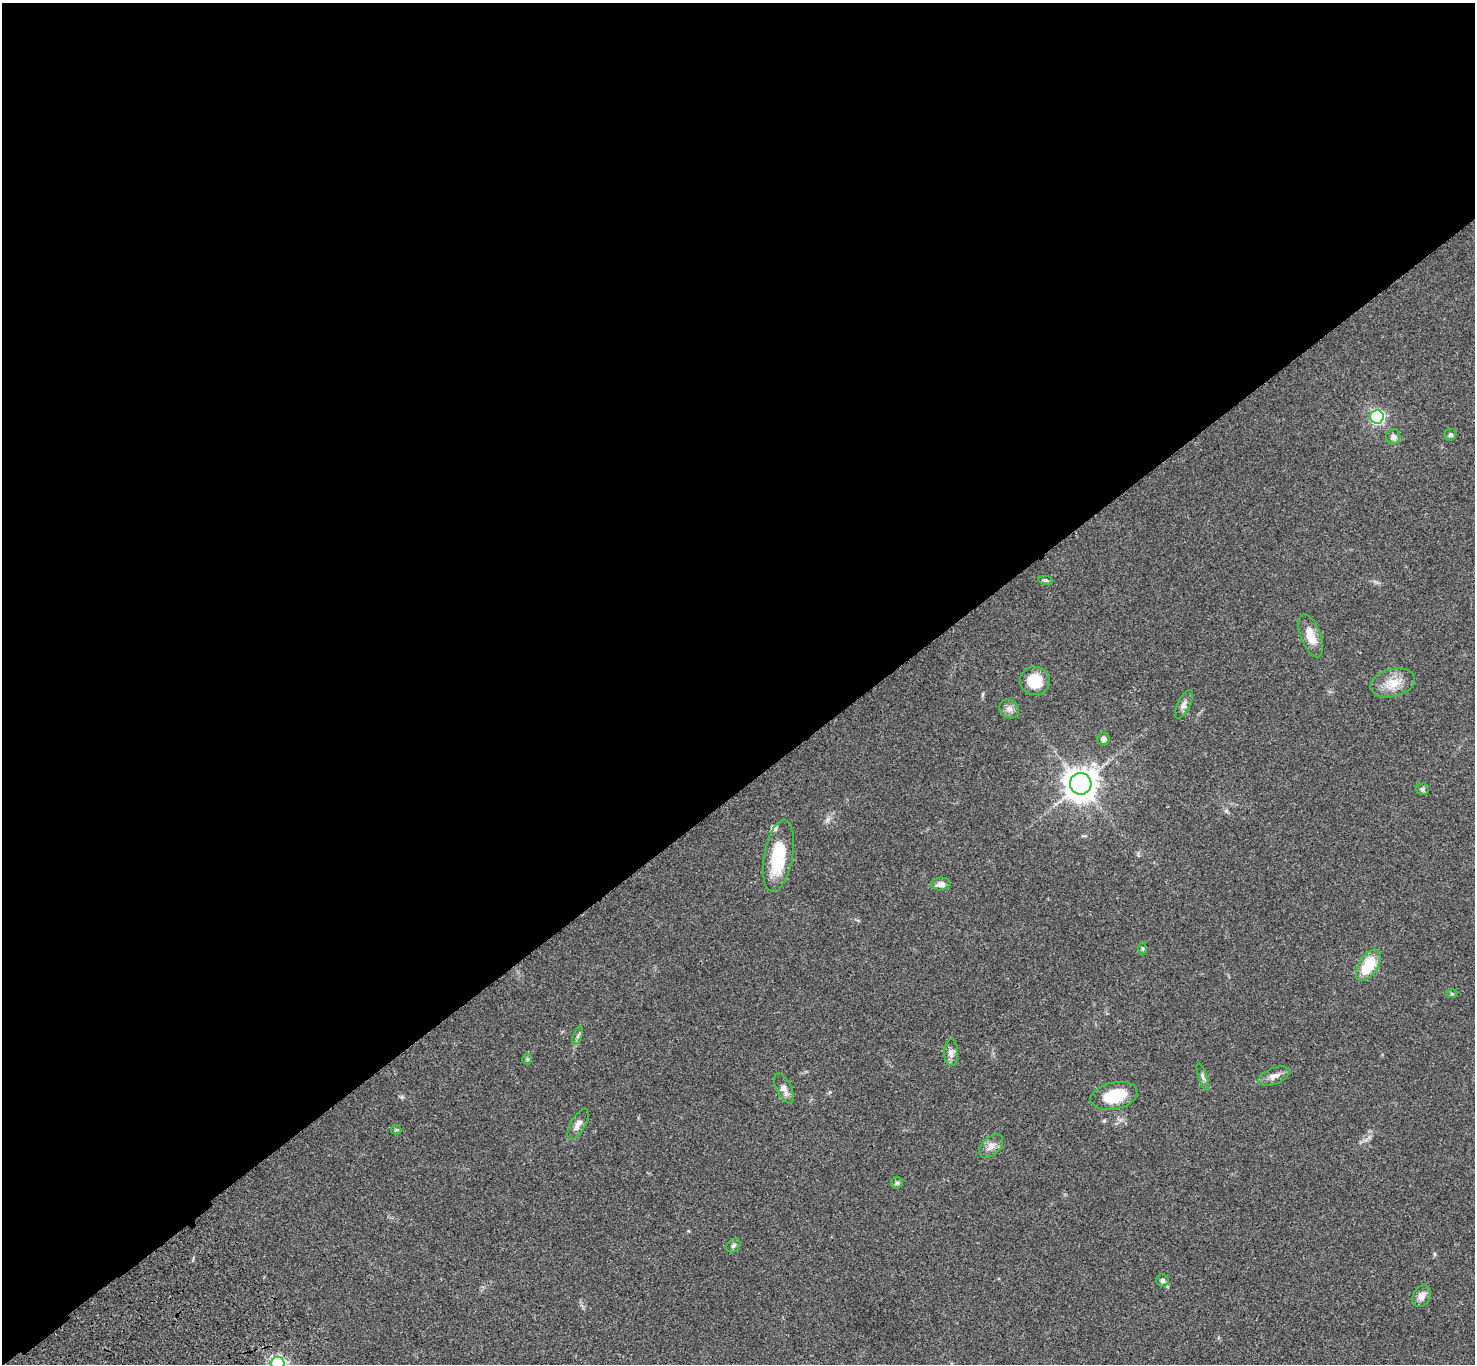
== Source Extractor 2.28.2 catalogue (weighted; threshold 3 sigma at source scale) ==
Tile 2 of 4 x 4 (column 2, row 1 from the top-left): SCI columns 1578-3050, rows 4467-5828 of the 6099 x 6072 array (HDU 1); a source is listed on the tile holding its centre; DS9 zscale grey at full resolution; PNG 1477 x 1366 px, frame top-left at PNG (2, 3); each listed source drawn as its Kron ellipse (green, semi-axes under 4 px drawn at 4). Shown black and unused: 58% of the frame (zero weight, under 3 of 4 exposures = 6% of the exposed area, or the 3 px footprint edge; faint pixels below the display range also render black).
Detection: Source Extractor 2.28.2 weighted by HDU 2 'WHT'; one run over the whole footprint, this tile lists its part. Background 0.0459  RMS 0.0051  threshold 0.0231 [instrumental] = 3 sigma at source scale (4.5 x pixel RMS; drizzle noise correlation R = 1.50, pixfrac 1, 0.05/0.05 arcsec/px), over >= 5 px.
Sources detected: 33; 1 inside a brighter listed object's ellipse — not listed separately; the other 32 listed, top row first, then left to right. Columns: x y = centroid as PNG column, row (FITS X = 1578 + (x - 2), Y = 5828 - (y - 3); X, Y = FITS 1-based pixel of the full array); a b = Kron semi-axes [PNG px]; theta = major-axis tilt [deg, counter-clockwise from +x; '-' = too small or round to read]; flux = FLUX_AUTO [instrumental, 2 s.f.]
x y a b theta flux
1377 417 7 6 - 90
1450 435 6 5 - 1.1
1393 437 7 7 - 2.1
1046 580 7 3 -8 0.73
1311 636 23 10 -69 7.4
1035 681 15 14 - 13
1393 683 22 13 15 8.2
1184 704 15 6 63 2.4
1009 709 10 9 - 2.5
1103 739 6 6 - 1.8
1081 784 11 10 - 680
1422 789 6 5 - 1.1
778 856 36 14 80 26
941 884 9 6 0 2.8
1142 949 6 4 -90 0.67
1368 965 17 9 57 16
1452 994 6 4 -2 0.64
578 1036 10 3 69 1.1
951 1053 13 7 -89 2.4
527 1059 5 5 - 0.64
1274 1076 17 8 22 3
1203 1077 14 4 -71 1.4
784 1088 16 7 -64 3
1114 1096 24 13 13 16
578 1124 17 7 59 3.1
396 1130 5 4 - 0.69
991 1146 14 9 43 3.3
897 1183 6 6 - 0.9
733 1246 8 6 44 1.3
1163 1280 6 6 - 1.4
1422 1296 12 8 57 3.3
278 1364 6 6 - 120
Isophote crosses this tile's border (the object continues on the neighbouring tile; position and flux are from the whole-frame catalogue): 1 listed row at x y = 278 1364